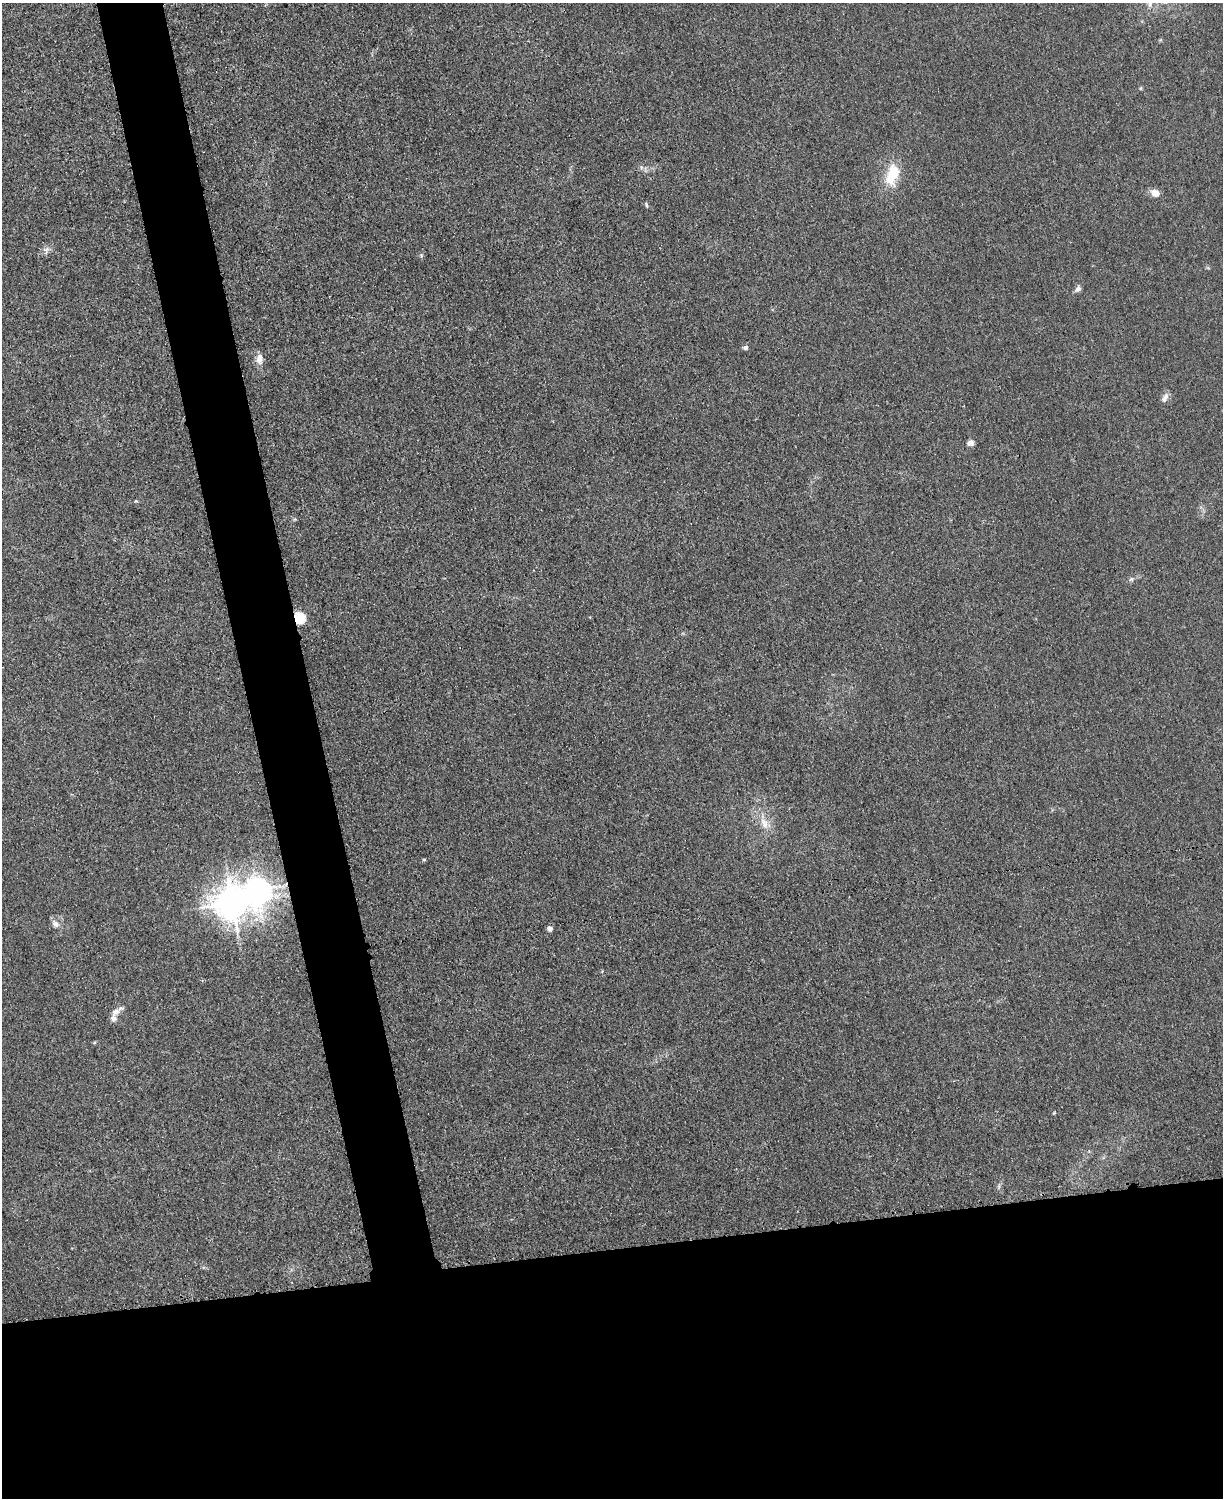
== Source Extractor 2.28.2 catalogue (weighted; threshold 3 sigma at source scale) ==
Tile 11 of 4 x 3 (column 3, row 3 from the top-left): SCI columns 2456-3676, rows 264-1759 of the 4923 x 4898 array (HDU 1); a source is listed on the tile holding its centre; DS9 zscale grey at full resolution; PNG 1225 x 1500 px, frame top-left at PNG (2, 3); no overlay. Shown black and unused: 21% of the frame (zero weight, under 3 of 4 exposures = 2% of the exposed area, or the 3 px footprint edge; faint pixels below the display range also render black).
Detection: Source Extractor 2.28.2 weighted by HDU 2 'WHT'; one run over the whole footprint, this tile lists its part. Background 0.0151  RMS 0.0046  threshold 0.0205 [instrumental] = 3 sigma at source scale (4.5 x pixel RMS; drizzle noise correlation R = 1.50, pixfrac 1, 0.05/0.05 arcsec/px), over >= 5 px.
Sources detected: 26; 2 inside a brighter listed object's ellipse — not listed separately; the other 24 listed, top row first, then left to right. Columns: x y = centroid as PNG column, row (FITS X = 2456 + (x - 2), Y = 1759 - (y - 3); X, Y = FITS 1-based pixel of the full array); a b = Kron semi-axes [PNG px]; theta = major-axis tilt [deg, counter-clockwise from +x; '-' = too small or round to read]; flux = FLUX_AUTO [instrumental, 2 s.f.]
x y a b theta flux
1150 4 10 7 83 2.2
1141 88 6 4 89 0.5
641 167 6 4 -73 0.86
892 174 31 16 73 14
1155 193 11 9 -28 3.3
646 205 7 3 -67 0.66
46 250 9 9 - 2.1
421 255 7 4 -80 0.68
1078 289 8 6 57 1.8
745 348 6 5 - 1.4
259 358 13 8 88 3.6
1166 396 9 8 - 2
970 443 8 6 9 2
136 501 4 4 - 0.46
299 618 10 9 - 12
764 823 19 9 -68 5.4
424 860 5 4 - 0.58
257 890 11 9 -87 410
232 902 10 10 - 950
55 924 12 8 -43 2.4
550 928 6 6 - 1.6
116 1011 15 6 32 3
1054 1113 4 4 - 0.39
999 1186 7 4 72 0.83
Overlapping masked pixels (flux is a lower limit): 2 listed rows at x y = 299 618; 257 890
Isophote crosses this tile's border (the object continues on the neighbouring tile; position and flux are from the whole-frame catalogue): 1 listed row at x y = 1150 4